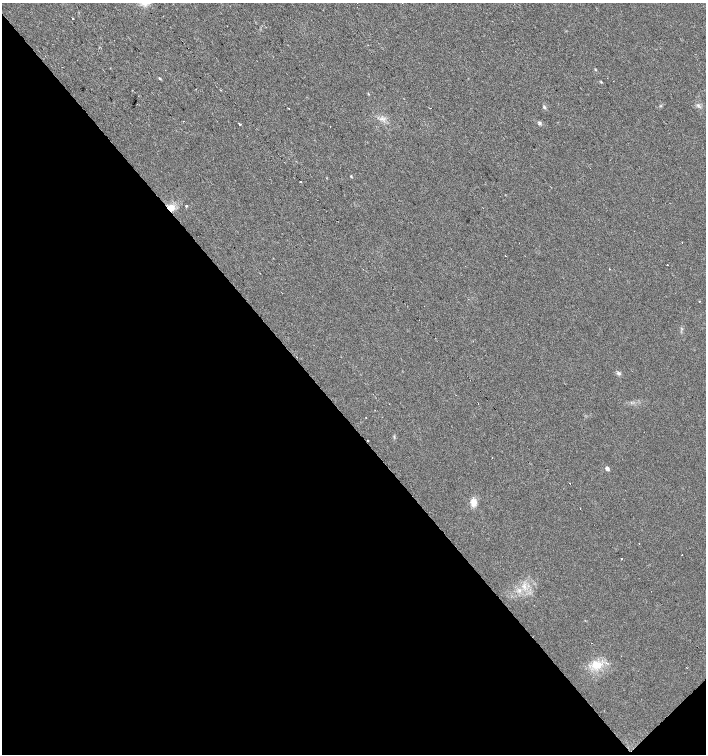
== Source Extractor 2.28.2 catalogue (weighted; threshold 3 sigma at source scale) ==
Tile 14 of 4 x 4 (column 2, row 4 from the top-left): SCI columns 1621-3028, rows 1-1504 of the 5995 x 6021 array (HDU 1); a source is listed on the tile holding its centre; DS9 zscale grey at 2 x 2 block average (1 PNG px = mean of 2 x 2 image px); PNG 708 x 756 px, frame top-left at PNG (2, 3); no overlay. Shown black and unused: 45% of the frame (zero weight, under 2 of 3 exposures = <1% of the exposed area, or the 3 px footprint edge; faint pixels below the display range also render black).
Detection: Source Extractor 2.28.2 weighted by HDU 2 'WHT'; one run over the whole footprint, this tile lists its part. Background 0.0249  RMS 0.0061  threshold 0.0274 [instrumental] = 3 sigma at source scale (4.5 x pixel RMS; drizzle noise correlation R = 1.50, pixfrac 1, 0.0396/0.0396 arcsec/px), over >= 5 px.
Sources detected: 31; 7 cosmic-ray / hot-pixel residue — not listed; the other 24 listed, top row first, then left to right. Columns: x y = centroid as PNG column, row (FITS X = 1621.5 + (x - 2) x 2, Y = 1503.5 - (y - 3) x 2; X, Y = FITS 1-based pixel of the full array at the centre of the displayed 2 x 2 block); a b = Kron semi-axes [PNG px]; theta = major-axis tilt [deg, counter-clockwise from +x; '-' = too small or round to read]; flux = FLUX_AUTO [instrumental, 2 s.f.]
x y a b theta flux
160 78 4 2 - 1.5
220 90 2 2 - 1.4
544 107 5 3 - 2.1
540 123 5 4 - 2.3
239 124 3 2 - 5.2
301 181 2 2 - 96
186 205 2 2 - 1.9
170 208 10 8 -43 13
682 243 2 2 - 0.82
505 256 2 2 - 1.3
667 265 2 2 - 2.5
609 269 2 2 - 2.5
699 301 2 2 - 0.94
473 341 2 2 - 1.7
619 373 6 2 -41 2.3
366 417 2 2 - 0.8
492 457 2 2 - 0.54
607 469 5 4 - 3.6
570 483 2 2 - 0.91
473 502 9 7 -85 12
682 555 2 2 - 0.62
622 559 2 2 - 4.5
520 590 4 3 - 2.5
596 665 14 11 -8 23
Overlapping masked pixels (flux is a lower limit): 1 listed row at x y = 170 208
Diffuse or blended objects may show on this block-average render without a row.